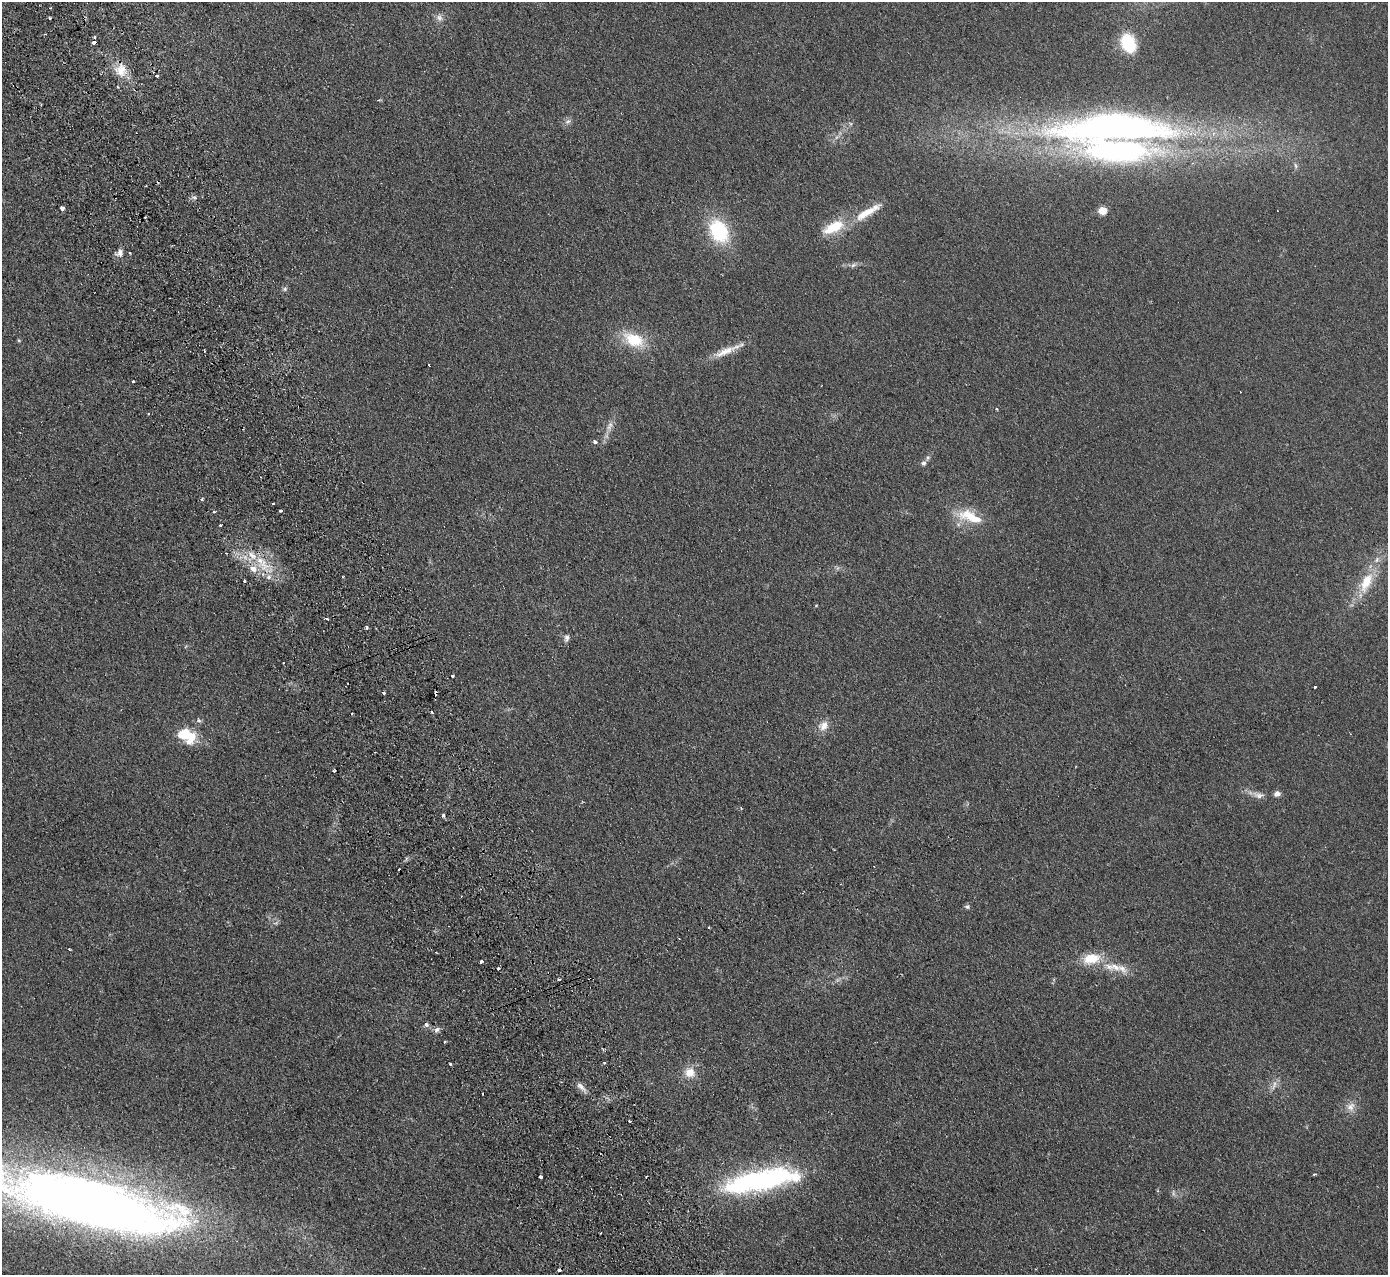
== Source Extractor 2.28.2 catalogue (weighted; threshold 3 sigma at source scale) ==
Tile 11 of 4 x 4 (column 3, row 3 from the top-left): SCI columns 2829-4214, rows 1455-2727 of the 5655 x 5585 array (HDU 1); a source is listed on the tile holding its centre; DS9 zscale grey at full resolution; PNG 1390 x 1277 px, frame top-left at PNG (2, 2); no overlay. Shown black and unused: <1% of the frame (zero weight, under 2 of 3 exposures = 3% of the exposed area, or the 3 px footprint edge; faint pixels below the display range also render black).
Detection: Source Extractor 2.28.2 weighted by HDU 2 'WHT'; one run over the whole footprint, this tile lists its part. Background 0.0619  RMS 0.0074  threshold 0.0333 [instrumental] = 3 sigma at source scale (4.5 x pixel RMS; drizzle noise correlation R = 1.50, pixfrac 1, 0.05/0.05 arcsec/px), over >= 5 px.
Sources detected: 88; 1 too faint to see at this stretch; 13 cosmic-ray / hot-pixel residue — not listed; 4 inside a brighter listed object's ellipse — not listed separately; the other 70 listed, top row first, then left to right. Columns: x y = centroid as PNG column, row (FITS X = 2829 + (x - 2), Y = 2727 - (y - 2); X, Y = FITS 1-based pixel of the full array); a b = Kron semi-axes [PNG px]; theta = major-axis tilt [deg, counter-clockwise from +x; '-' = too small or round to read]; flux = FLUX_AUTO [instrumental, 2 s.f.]
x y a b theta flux
50 18 3 3 - 0.86
439 18 10 9 - 3.4
94 42 4 3 - 7.2
1128 43 15 11 -65 39
120 70 18 16 -78 13
568 121 9 6 30 2.5
1117 129 151 33 0 430
1295 166 8 4 -81 1.6
62 208 4 4 - 2.7
1103 210 5 5 - 25
866 213 40 10 30 17
834 227 29 13 27 22
719 231 25 18 -60 49
120 253 10 8 69 3.8
130 253 3 2 - 0.58
853 265 9 5 28 2.1
285 289 7 5 23 1.4
19 340 5 4 - 0.75
634 340 27 16 -24 26
726 351 41 8 22 11
429 365 3 3 - 1.6
133 381 3 3 - 1.2
996 409 3 3 - 1.4
148 413 3 3 - 1.2
610 426 17 7 75 5.2
595 442 5 4 - 1.6
923 463 7 7 - 2.2
202 499 4 3 - 1.2
273 503 3 2 - 1.6
280 510 3 3 - 3.1
971 517 33 13 -22 22
220 525 3 3 - 3.8
264 565 17 10 -38 13
253 569 11 8 -37 6.4
244 581 3 3 - 2.5
1366 582 32 14 64 23
326 618 3 3 - 4.2
367 627 3 3 - 2.2
567 638 10 6 72 2.4
452 676 3 3 - 2.9
1315 687 3 3 - 1.5
383 693 3 3 - 3.5
199 720 6 5 - 1.3
823 726 15 12 36 7.1
186 736 24 15 -25 24
334 771 3 3 - 1.9
1277 794 8 6 8 3.3
1258 795 18 8 -10 5.3
443 815 3 3 - 11
967 907 7 6 - 1.6
69 949 3 2 - 0.73
1091 959 22 13 12 18
481 962 4 3 - 3.1
1115 967 19 11 -15 11
498 968 3 3 - 1.9
426 1025 7 6 - 1.7
437 1029 9 6 46 2.3
445 1042 3 2 - 1
604 1063 4 3 - 0.76
450 1064 3 3 - 1.8
690 1072 13 12 - 9.7
1274 1084 10 4 77 2.3
581 1087 19 6 -45 4.2
1351 1107 13 11 56 5.8
630 1121 3 2 - 0.86
1315 1174 4 3 - 0.96
540 1177 3 3 - 19
761 1180 87 22 11 140
86 1201 162 38 -14 1000
600 1233 2 2 - 0.7
Overlapping masked pixels (flux is a lower limit): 2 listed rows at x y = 94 42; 1117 129
Isophote crosses this tile's border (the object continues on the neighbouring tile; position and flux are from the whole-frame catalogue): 2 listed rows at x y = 1117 129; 86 1201